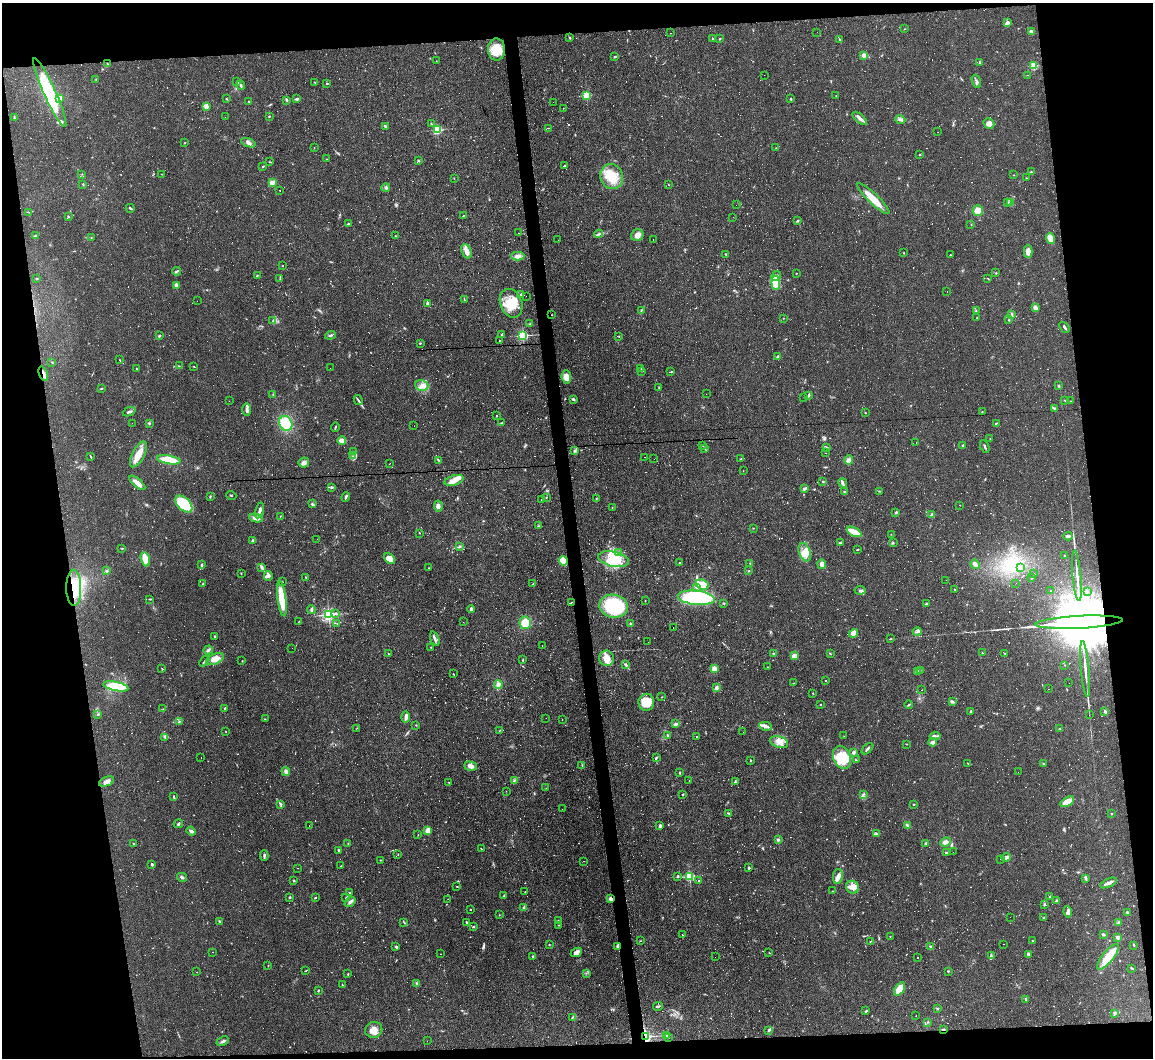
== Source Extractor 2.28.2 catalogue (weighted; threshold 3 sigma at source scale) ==
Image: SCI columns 1-4603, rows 234-4455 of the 4603 x 4581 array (HDU 1 of 3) = the unmasked area's bounding box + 8 px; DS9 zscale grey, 4 x 4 block average (1 PNG px = mean of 4 x 4 image px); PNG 1155 x 1060 px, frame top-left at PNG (2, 3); each listed source drawn as its Kron ellipse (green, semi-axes under 4 px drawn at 4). Shown black and unused: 16% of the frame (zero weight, under 3 of 4 exposures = <1% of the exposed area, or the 3 px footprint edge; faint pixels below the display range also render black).
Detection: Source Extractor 2.28.2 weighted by HDU 2 'WHT'. Background 0.0782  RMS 0.0055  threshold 0.0248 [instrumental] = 3 sigma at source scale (4.5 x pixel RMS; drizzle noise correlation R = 1.50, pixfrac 1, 0.05/0.05 arcsec/px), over >= 5 px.
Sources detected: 1353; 46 too faint to see at this stretch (4 x 4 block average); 3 inside a brighter object's white glare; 498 cosmic-ray / hot-pixel residue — neither listed nor drawn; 10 coinciding with a brighter row at this scale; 34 inside a brighter listed object's ellipse — not listed separately; of the other 762, all 500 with FLUX_AUTO >= 1.02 (the completeness limit of this list) listed and drawn (262 fainter detections not listed), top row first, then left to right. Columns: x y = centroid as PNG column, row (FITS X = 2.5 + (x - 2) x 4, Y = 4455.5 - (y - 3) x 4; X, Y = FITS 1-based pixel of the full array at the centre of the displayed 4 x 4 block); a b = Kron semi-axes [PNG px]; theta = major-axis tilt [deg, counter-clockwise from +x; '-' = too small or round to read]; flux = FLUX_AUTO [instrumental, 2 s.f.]
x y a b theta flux
1007 23 3 2 - 14
904 29 2 2 - 1.4
817 32 2 2 - 1.6
1031 32 3 2 - 14
671 33 2 2 - 1.2
570 38 3 2 - 1.3
712 38 2 2 - 3.3
720 39 2 2 - 2.2
840 40 4 2 - 2.9
497 50 11 8 -87 81
864 55 2 2 - 57
615 57 2 2 - 4.1
436 61 2 2 - 1
980 62 2 2 - 2
107 64 2 2 - 1.1
1034 66 2 2 - 200
764 75 2 2 - 13
1028 75 2 2 - 1
96 80 2 2 - 1.7
976 81 7 2 -71 6.6
237 82 3 2 - 2.6
315 82 2 2 - 1.6
327 83 3 2 - 2.8
241 85 4 3 - 6.7
50 92 38 6 -66 210
587 95 2 2 - 240
836 95 2 2 - 1
60 99 4 2 - 5.7
226 99 2 2 - 3.2
297 99 4 2 - 6
791 99 2 2 - 4.2
287 100 4 2 - 4.2
249 102 2 2 - 1.4
553 102 2 2 - 1
206 107 2 2 - 62
563 108 2 2 - 1
269 116 2 2 - 1.6
225 117 2 2 - 3.9
15 118 2 2 - 1.3
860 118 9 3 -41 13
900 119 5 3 - 7.8
431 124 2 2 - 1.3
989 124 5 5 - 16
386 126 4 2 - 7.2
548 128 3 2 - 1.5
437 130 2 2 - 330
938 132 2 2 - 3.7
185 143 2 2 - 1.9
248 143 7 4 -20 11
314 148 2 2 - 1.2
776 148 2 2 - 1
919 154 2 2 - 1.2
326 159 2 2 - 1.6
418 161 3 2 - 4
270 162 3 2 - 2.1
263 166 2 2 - 3.4
564 166 3 2 - 3.2
1031 172 3 2 - 3.5
82 174 2 2 - 1.8
162 174 2 2 - 1.6
1014 175 2 2 - 1.4
612 176 12 11 - 77
454 178 2 2 - 1.1
1026 178 2 2 - 1.6
272 183 4 3 - 18
83 184 2 2 - 2.8
669 185 2 2 - 1.5
386 188 4 3 - 5.9
280 190 2 2 - 1.5
873 198 22 5 -44 57
1007 202 2 2 - 2.1
1011 202 3 2 - 3.4
736 205 2 2 - 1.2
130 208 4 2 - 4.5
978 211 5 5 - 30
28 212 2 2 - 1.2
463 215 2 2 - 4
68 216 3 2 - 2.5
733 217 2 2 - 3.6
798 221 4 2 - 3.2
348 224 3 2 - 4.6
971 224 2 2 - 1.3
518 233 2 2 - 2.7
599 234 4 2 - 5
637 235 6 5 - 21
35 236 2 2 - 1.8
395 236 3 2 - 2
91 237 2 2 - 1.3
1051 238 5 4 - 26
558 240 2 2 - 2.7
653 240 2 2 - 1.2
467 251 7 5 -69 19
1028 252 6 3 89 22
904 253 2 2 - 1.5
726 254 2 2 - 1.6
950 255 2 2 - 1.5
518 256 6 3 1 13
283 266 2 2 - 1
176 271 4 2 - 5
796 273 2 2 - 2.1
996 273 2 2 - 3.2
257 275 2 2 - 1.7
776 276 5 3 - 8.2
280 278 3 2 - 2.1
987 278 2 2 - 1.4
37 279 3 2 - 1.6
776 283 7 4 -84 110
176 285 2 2 - 52
947 292 2 2 - 1.6
520 295 3 2 - 2.3
526 296 2 2 - 2.6
464 300 2 2 - 1.1
197 301 2 2 - 1.1
428 303 2 2 - 31
511 303 15 11 -68 72
1035 308 3 3 - 16
641 310 4 2 - 3.5
976 310 2 2 - 1.2
1012 314 3 2 - 3.1
552 315 2 2 - 1.2
784 318 2 2 - 1.4
977 318 2 2 - 1
1009 320 2 2 - 2.1
273 321 2 2 - 1.8
530 324 3 2 - 1.9
1064 327 6 2 -52 5.9
502 334 2 2 - 3.5
330 335 5 2 - 5.8
159 336 3 2 - 3.6
523 336 2 2 - 460
619 336 2 2 - 1.7
500 341 2 2 - 1.8
420 343 2 2 - 7.8
778 356 3 3 - 5.4
120 360 2 2 - 1.5
52 362 2 2 - 2.1
179 366 2 2 - 1.2
194 366 2 2 - 1.8
330 368 2 2 - 3.7
641 368 2 2 - 2.7
136 369 2 2 - 1.6
641 371 3 2 - 2
671 372 2 2 - 66
43 374 8 2 -71 12
566 377 6 4 -84 31
422 385 6 5 - 17
1058 386 2 2 - 2.8
101 388 3 2 - 2.5
659 388 2 2 - 1.6
706 394 2 2 - 1.3
273 395 2 2 - 1.3
809 395 2 2 - 2.2
804 397 2 2 - 1
573 399 3 3 - 4.9
358 400 5 2 - 5.6
1065 400 3 2 - 2.2
229 401 2 2 - 1.5
1071 401 2 2 - 1.1
1054 408 4 2 - 3.2
247 409 6 3 -89 9.4
129 412 6 2 22 6.9
982 412 2 2 - 1.9
866 413 2 2 - 1.2
497 416 2 2 - 5.6
132 423 2 2 - 1.1
149 423 2 2 - 2.6
286 423 8 6 -59 96
502 423 3 2 - 2
996 423 3 2 - 2.1
414 426 2 2 - 2.2
335 427 4 2 - 3.3
990 438 2 2 - 1.6
342 440 4 3 - 21
916 443 2 2 - 2.8
702 445 3 2 - 1.6
963 445 2 2 - 19
985 446 7 2 -66 5.8
826 447 2 2 - 1
705 449 2 2 - 1.9
353 451 2 2 - 1.4
575 451 4 2 - 4
825 453 2 2 - 2.1
138 454 14 6 63 44
353 456 2 2 - 2.2
91 457 3 2 - 2.1
645 457 2 2 - 2.6
654 459 2 2 - 17
741 459 3 2 - 2.9
169 460 12 4 -9 81
438 460 2 2 - 1.4
849 460 5 4 - 12
304 462 5 5 - 11
389 464 2 2 - 1.5
743 470 2 2 - 1.5
454 480 9 5 17 31
823 481 2 2 - 12
137 483 10 3 -40 25
843 483 5 2 - 6.2
331 487 3 2 - 3.4
805 488 3 3 - 6.8
879 491 2 2 - 2.5
845 492 2 2 - 3.9
231 495 5 2 - 1.8
210 497 3 2 - 3.2
346 497 4 2 - 5.9
546 497 2 2 - 2.3
541 499 2 2 - 1.3
596 499 2 2 - 1.3
184 504 10 6 -46 110
312 504 3 2 - 2
960 505 2 2 - 1.1
438 506 5 3 - 10
612 507 2 2 - 1.3
260 510 8 2 76 17
896 513 3 2 - 3.2
932 515 2 2 - 38
280 516 2 2 - 1.1
256 518 7 3 -10 18
538 526 2 2 - 1.5
753 528 2 2 - 1.2
854 532 8 3 -27 59
419 533 2 2 - 1.7
891 534 2 2 - 1.1
1068 536 4 2 - 7.7
317 539 2 2 - 1.1
253 540 3 2 - 4.5
840 543 4 2 - 4.7
893 543 2 2 - 1.6
460 547 3 2 - 2.3
122 549 2 2 - 1.3
858 549 3 2 - 2.2
805 552 9 5 -71 27
619 553 2 2 - 2.3
1064 556 2 2 - 1.3
145 559 7 3 -74 58
389 559 6 4 -41 35
614 559 15 7 -11 72
563 561 5 4 - 62
680 563 2 2 - 11
750 563 2 2 - 1.9
822 564 4 3 - 24
975 564 5 3 - 13
201 565 3 2 - 5
261 567 4 4 - 6.5
1020 567 2 2 - 2.8
429 568 2 2 - 1.4
106 571 3 2 - 3.8
749 571 2 2 - 1.5
241 573 2 2 - 1.5
1034 574 2 2 - 1.1
268 576 5 4 - 10
1077 576 25 2 -85 26
306 577 3 2 - 3.1
1032 577 3 2 - 3.1
946 580 2 2 - 1.3
282 582 2 2 - 1.1
1016 583 2 2 - 6.6
203 584 4 2 - 2.1
533 584 2 2 - 1.1
702 584 7 5 -20 43
696 587 2 2 - 50
74 588 18 7 -89 71
860 590 5 3 - 6.5
955 590 2 2 - 6.9
1051 590 2 2 - 53
1087 592 2 2 - 1.8
696 598 18 7 -6 370
150 599 4 2 - 2.1
282 599 18 4 -83 94
645 601 2 2 - 1.3
571 602 2 2 - 1.6
723 603 2 2 - 2.4
926 604 2 2 - 14
614 606 14 11 -9 300
311 609 4 2 - 4.5
471 609 4 2 - 7
336 613 3 3 - 5.3
329 615 2 2 - 810
299 621 2 2 - 1.9
463 622 2 2 - 1.6
1079 622 44 6 3 130000
337 623 2 2 - 1.6
525 623 6 5 - 49
630 623 2 2 - 3
673 627 2 2 - 32
917 632 4 3 - 6.5
853 633 5 4 - 23
214 636 2 2 - 2.3
435 639 7 2 -70 8.7
890 639 3 2 - 2.3
648 642 2 2 - 1.1
542 645 2 2 - 2.2
431 647 2 2 - 1.8
292 648 2 2 - 1.1
208 650 5 2 - 8.8
774 653 3 2 - 2.6
982 653 2 2 - 2.6
1005 653 2 2 - 1.1
389 654 2 2 - 1.8
830 654 2 2 - 3
795 656 4 3 - 25
607 658 8 7 - 33
215 659 9 5 25 30
523 660 2 2 - 1.8
204 661 6 2 51 4.7
242 661 2 2 - 1.1
625 664 2 2 - 2.2
1065 665 2 2 - 1.1
767 667 2 2 - 1.2
162 669 2 2 - 1.3
714 669 4 3 - 22
1085 669 28 2 -85 31
920 670 3 2 - 3.4
917 672 3 3 - 7.7
453 674 2 2 - 1.7
825 680 2 2 - 2.6
794 683 2 2 - 1.5
1069 683 2 2 - 1.3
498 685 4 4 - 12
116 686 13 4 -12 94
716 688 2 2 - 31
1049 689 2 2 - 1.9
921 690 2 2 - 7.9
813 693 2 2 - 1.4
662 697 2 2 - 1.1
646 702 8 8 - 71
952 702 4 2 - 7.1
820 705 2 2 - 4.7
909 705 4 2 - 3.2
225 708 2 2 - 2.6
163 709 2 2 - 1.1
971 711 2 2 - 2.7
1105 712 3 2 - 2.8
97 715 2 2 - 1.7
1089 715 2 2 - 1.6
406 717 6 2 86 14
546 718 2 2 - 16
265 719 2 2 - 1.4
562 720 2 2 - 1.1
179 721 3 2 - 2.4
675 724 3 2 - 7.7
416 725 2 2 - 1.4
765 726 6 3 -10 13
357 728 2 2 - 1.5
1060 729 3 2 - 4.2
225 731 2 2 - 1.2
499 731 2 2 - 1.2
743 732 2 2 - 3.8
668 735 3 2 - 2.5
697 736 2 2 - 21
844 736 2 2 - 9.2
935 736 5 2 - 5.4
165 737 4 3 - 5.9
779 742 9 5 -17 23
933 742 4 3 - 14
906 744 2 2 - 1.9
867 749 7 2 44 5.7
853 752 3 2 - 9.7
201 758 2 2 - 1.6
656 758 3 2 - 4.4
842 758 12 8 -66 98
750 760 2 2 - 2.3
856 760 2 2 - 1.8
968 763 3 2 - 1.4
1043 763 3 2 - 2
582 765 3 2 - 2
471 766 6 4 -17 14
286 772 4 3 - 12
1018 772 2 2 - 1.7
680 773 4 2 - 2.2
515 780 3 2 - 2.8
689 780 2 2 - 1.5
106 781 8 4 24 14
449 782 2 2 - 1.3
735 782 2 2 - 2.1
546 788 2 2 - 1.1
506 791 2 2 - 1.2
683 794 2 2 - 2.3
863 794 4 3 - 6.1
173 797 3 2 - 2.5
1067 802 7 4 32 41
281 804 3 2 - 2.6
913 804 2 2 - 1.8
562 809 2 2 - 3.2
728 813 4 2 - 2.9
1111 814 2 2 - 2.5
178 824 5 2 - 4.1
309 825 2 2 - 4
907 825 3 2 - 3.7
660 826 4 3 - 7
191 831 4 2 - 10
428 831 2 2 - 98
876 834 3 2 - 4.4
418 835 2 2 - 1.3
778 840 2 2 - 6
945 842 5 3 - 12
133 843 2 2 - 2.2
348 843 2 2 - 1.6
926 843 4 2 - 5.2
481 849 3 2 - 1.3
338 850 2 2 - 15
946 852 3 2 - 2.4
953 852 2 2 - 5.1
264 855 5 2 - 7
398 855 2 2 - 1.2
1006 857 5 2 - 13
1000 859 2 2 - 1.5
380 860 3 2 - 1.7
583 861 2 2 - 1.8
152 864 2 2 - 5.8
341 866 2 2 - 1.6
298 868 2 2 - 1.3
749 868 3 2 - 3.8
678 876 3 2 - 4.6
689 876 2 2 - 350
838 876 7 5 80 17
182 877 5 3 - 5.6
1086 878 4 2 - 6.2
294 881 3 2 - 1.8
699 881 3 2 - 2.9
1108 883 9 2 23 18
456 886 2 2 - 1.4
852 887 7 6 - 25
833 891 2 2 - 1.8
525 892 2 2 - 1.8
350 893 2 2 - 2.1
504 895 3 2 - 2.3
290 897 3 2 - 2.7
1050 897 3 2 - 2.3
315 898 2 2 - 2.9
346 898 3 2 - 3
448 899 2 2 - 1.5
611 899 3 2 - 14
1057 900 2 2 - 2.9
350 902 6 3 40 7.5
1044 904 3 2 - 3.6
523 908 3 2 - 3.7
470 909 2 2 - 1.6
1068 912 6 4 -80 12
1127 913 4 2 - 3.1
499 915 2 2 - 1.2
1010 917 2 2 - 1.1
1043 917 2 2 - 7.4
558 921 2 2 - 2.1
220 922 4 2 - 3.6
404 922 3 2 - 1.9
466 922 2 2 - 3.9
1119 922 2 2 - 2.3
559 925 2 2 - 1.3
474 927 3 2 - 3.9
1103 934 3 3 - 4.2
682 935 3 2 - 2.1
890 936 2 2 - 1.6
1118 938 3 3 - 6.9
641 941 2 2 - 1
870 941 2 2 - 1.8
1032 941 2 2 - 1.8
1003 944 2 2 - 13
549 945 2 2 - 2.6
1134 945 3 2 - 3.2
617 946 3 2 - 3.3
930 946 3 2 - 2.8
396 947 3 2 - 7.5
213 952 2 2 - 5.1
576 952 6 4 24 11
769 953 2 2 - 1.3
441 954 2 2 - 5.4
1029 954 3 2 - 11
533 956 2 2 - 3.7
991 956 3 2 - 4.2
715 957 2 2 - 1.1
1108 957 16 5 51 56
918 958 2 2 - 13
268 966 2 2 - 1.2
1131 968 3 2 - 2.7
306 970 3 2 - 1.8
948 971 2 2 - 2.9
196 972 2 2 - 1.2
586 973 2 2 - 2
348 974 2 2 - 2.4
417 983 3 2 - 4.1
342 985 2 2 - 1.7
900 989 8 4 57 62
318 991 2 2 - 3.1
1026 999 3 2 - 4.2
658 1006 5 2 - 5.7
937 1009 2 2 - 2.1
866 1011 3 2 - 4
1115 1014 3 2 - 3.9
916 1016 2 2 - 1.7
572 1017 3 2 - 2.6
927 1022 2 2 - 2.2
944 1029 2 2 - 3.3
374 1030 8 8 - 28
768 1031 4 3 - 4.2
666 1035 2 2 - 1.6
645 1037 3 2 - 530
668 1037 2 2 - 1.5
223 1041 6 2 25 6.6
427 1041 2 2 - 6.9
Overlapping masked pixels (flux is a lower limit): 10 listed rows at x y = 552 315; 43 374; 74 588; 571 602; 1079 622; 225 708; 611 899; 617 946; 944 1029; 645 1037
Diffuse or blended objects may show on this block-average render without a row.